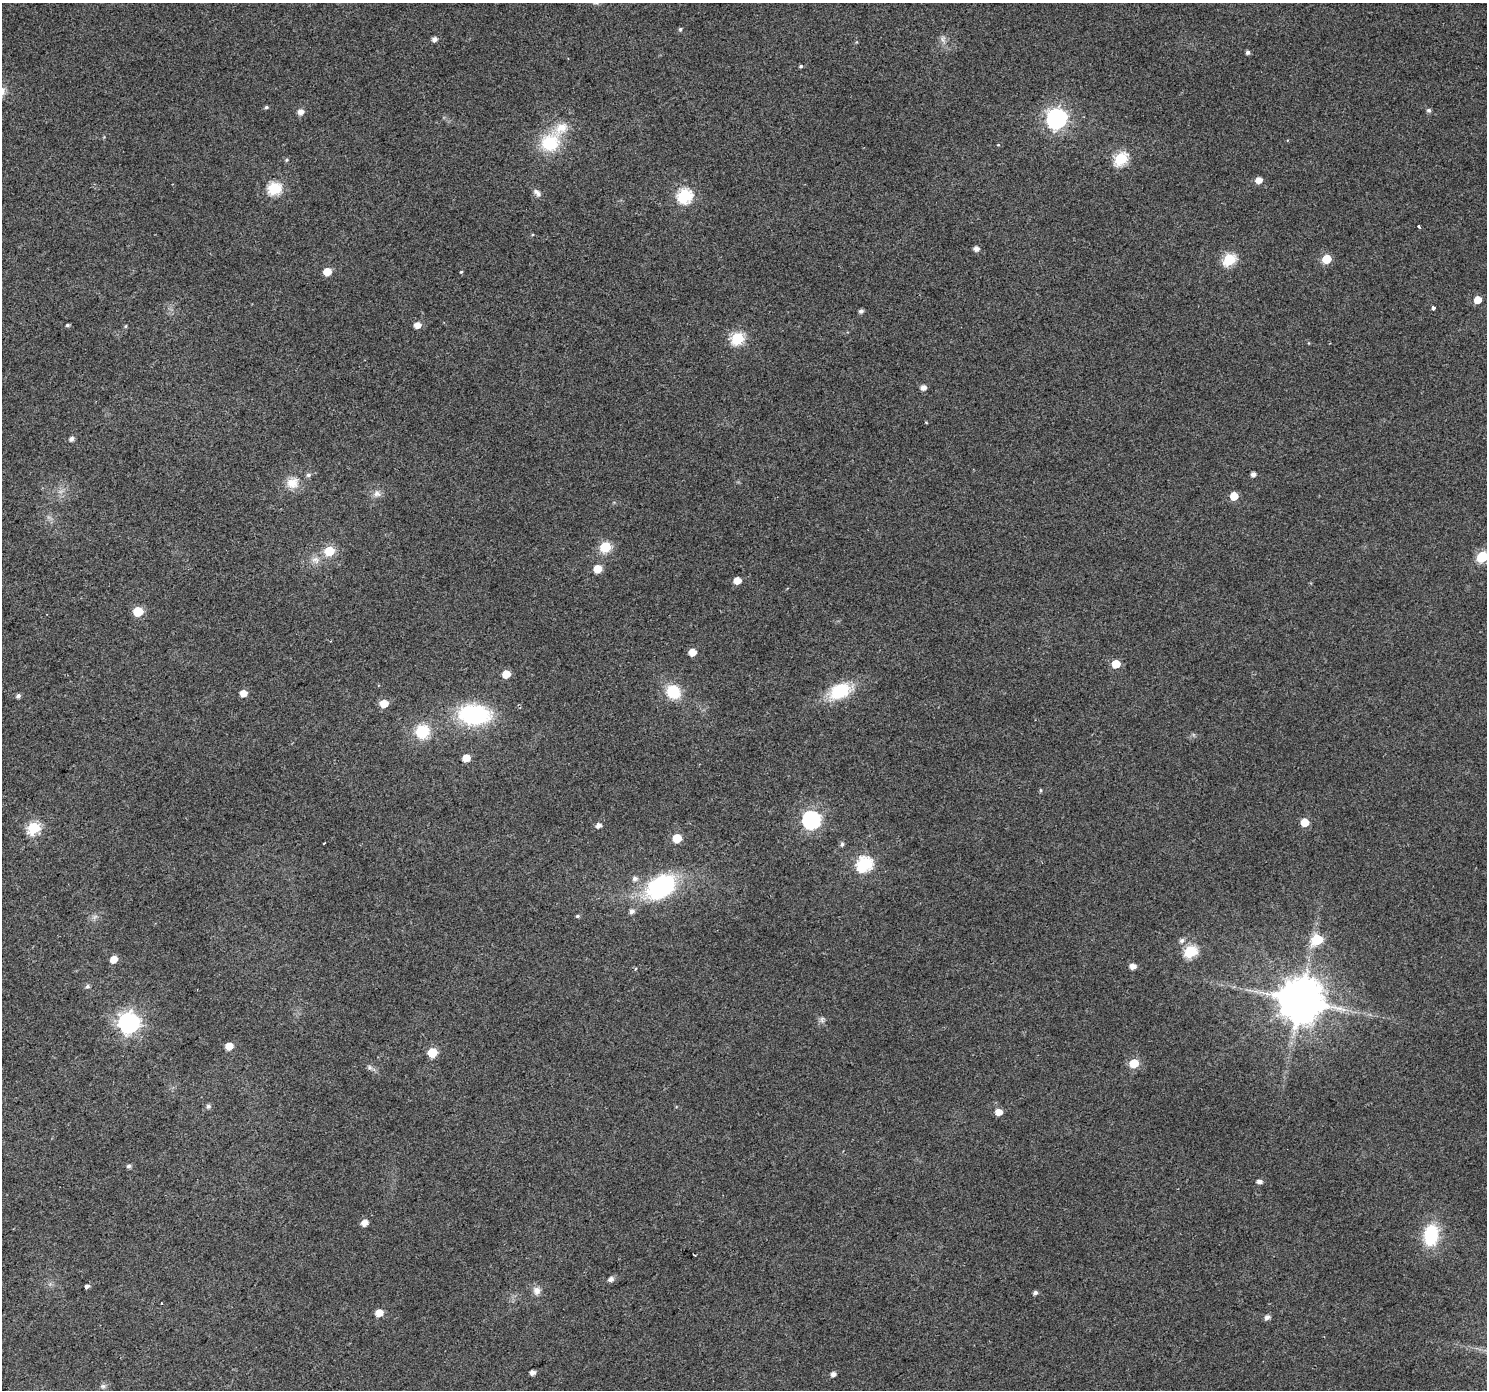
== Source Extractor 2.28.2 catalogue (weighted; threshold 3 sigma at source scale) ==
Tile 7 of 4 x 4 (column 3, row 2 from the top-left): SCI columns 2972-4456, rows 2966-4353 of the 5940 x 5867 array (HDU 1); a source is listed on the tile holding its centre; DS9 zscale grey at full resolution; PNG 1489 x 1392 px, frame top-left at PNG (2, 3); no overlay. Shown black and unused: <1% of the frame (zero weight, under 2 of 3 exposures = <1% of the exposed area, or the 3 px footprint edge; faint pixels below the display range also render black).
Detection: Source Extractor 2.28.2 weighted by HDU 2 'WHT'; one run over the whole footprint, this tile lists its part. Background 0.0719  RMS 0.0077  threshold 0.0346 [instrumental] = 3 sigma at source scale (4.5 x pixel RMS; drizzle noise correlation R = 1.50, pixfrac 1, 0.0396/0.0396 arcsec/px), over >= 5 px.
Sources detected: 100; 1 cosmic-ray / hot-pixel residue — not listed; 1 inside a brighter listed object's ellipse — not listed separately; the other 98 listed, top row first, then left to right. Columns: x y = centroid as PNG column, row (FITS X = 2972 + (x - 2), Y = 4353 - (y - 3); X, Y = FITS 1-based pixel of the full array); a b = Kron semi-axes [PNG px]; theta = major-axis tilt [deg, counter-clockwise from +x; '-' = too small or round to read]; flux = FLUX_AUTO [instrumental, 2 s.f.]
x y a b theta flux
680 29 5 4 - 1.2
434 39 5 4 - 4.1
943 39 11 6 -85 3.1
1248 52 5 4 - 2.1
801 66 5 4 - 1.2
266 107 5 4 - 1.3
1429 110 5 5 - 2
300 112 5 5 - 5.4
1057 118 8 8 - 370
550 143 20 18 35 36
1121 159 7 6 - 86
286 160 5 4 - 1
1259 180 5 5 - 7.4
274 188 6 6 - 86
537 193 12 6 -45 3.2
685 196 7 6 - 120
1419 227 3 3 - 1.6
976 249 5 5 - 4.2
1229 259 6 6 - 72
1326 259 6 5 - 23
327 272 5 5 - 15
461 272 4 3 - 0.77
1478 300 5 5 - 10
1433 308 4 3 - 4.7
861 311 4 4 - 2.4
67 325 5 4 - 1.3
417 325 6 5 - 7.2
126 326 5 3 - 0.89
737 338 6 6 - 82
923 388 5 5 - 4.7
926 422 3 3 - 0.74
71 439 6 5 - 2.7
1253 474 4 4 - 3.4
308 475 6 5 - 1.8
292 483 15 13 5 11
377 494 10 9 - 4
1234 496 5 5 - 15
605 547 6 6 - 53
329 551 6 6 - 32
1482 557 6 6 - 59
316 560 13 9 -28 5.2
597 569 6 5 - 17
737 581 5 5 - 10
138 611 6 6 - 36
692 652 5 5 - 11
1116 664 6 5 - 16
506 674 6 5 - 14
840 691 26 17 24 34
673 692 15 13 -43 25
243 693 5 5 - 8.7
18 696 6 5 - 2
384 704 6 5 - 14
474 714 27 17 -4 93
422 731 13 13 - 26
466 758 5 5 - 12
1041 790 5 4 - 0.9
811 820 7 7 - 240
1305 822 5 5 - 16
598 825 6 5 - 3.5
34 828 6 6 - 79
677 838 6 5 - 24
324 843 3 2 - 0.57
842 844 6 5 - 1.7
864 864 7 7 - 140
635 878 7 6 - 2.7
661 887 33 22 35 86
632 911 6 6 - 3
577 916 5 4 - 1.2
95 917 9 3 45 1.8
1317 940 7 6 - 44
1182 941 7 6 - 2.5
1191 951 6 6 - 80
114 959 5 5 - 10
1133 966 5 5 - 5.9
87 986 6 5 - 1.7
1300 1000 12 12 - 3300
822 1019 10 5 77 2.2
129 1023 8 8 - 420
229 1046 5 5 - 11
432 1052 6 6 - 28
1134 1063 6 5 - 24
370 1067 8 6 -1 2
208 1106 7 6 - 1.7
998 1112 6 5 - 8.6
129 1166 5 5 - 1.8
1260 1181 5 5 - 3.3
365 1223 6 5 - 6.9
1431 1235 24 16 86 37
611 1279 6 5 - 3.3
86 1286 4 4 - 4.2
537 1291 11 10 - 5
1035 1293 5 4 - 2.4
161 1303 3 2 - 1
379 1313 5 5 - 12
1267 1317 6 5 - 3.4
532 1372 4 4 - 4.3
833 1374 5 4 - 3.7
103 1386 7 6 - 1.9
Isophote crosses this tile's border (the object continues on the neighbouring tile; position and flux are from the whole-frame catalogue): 1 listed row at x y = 1482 557